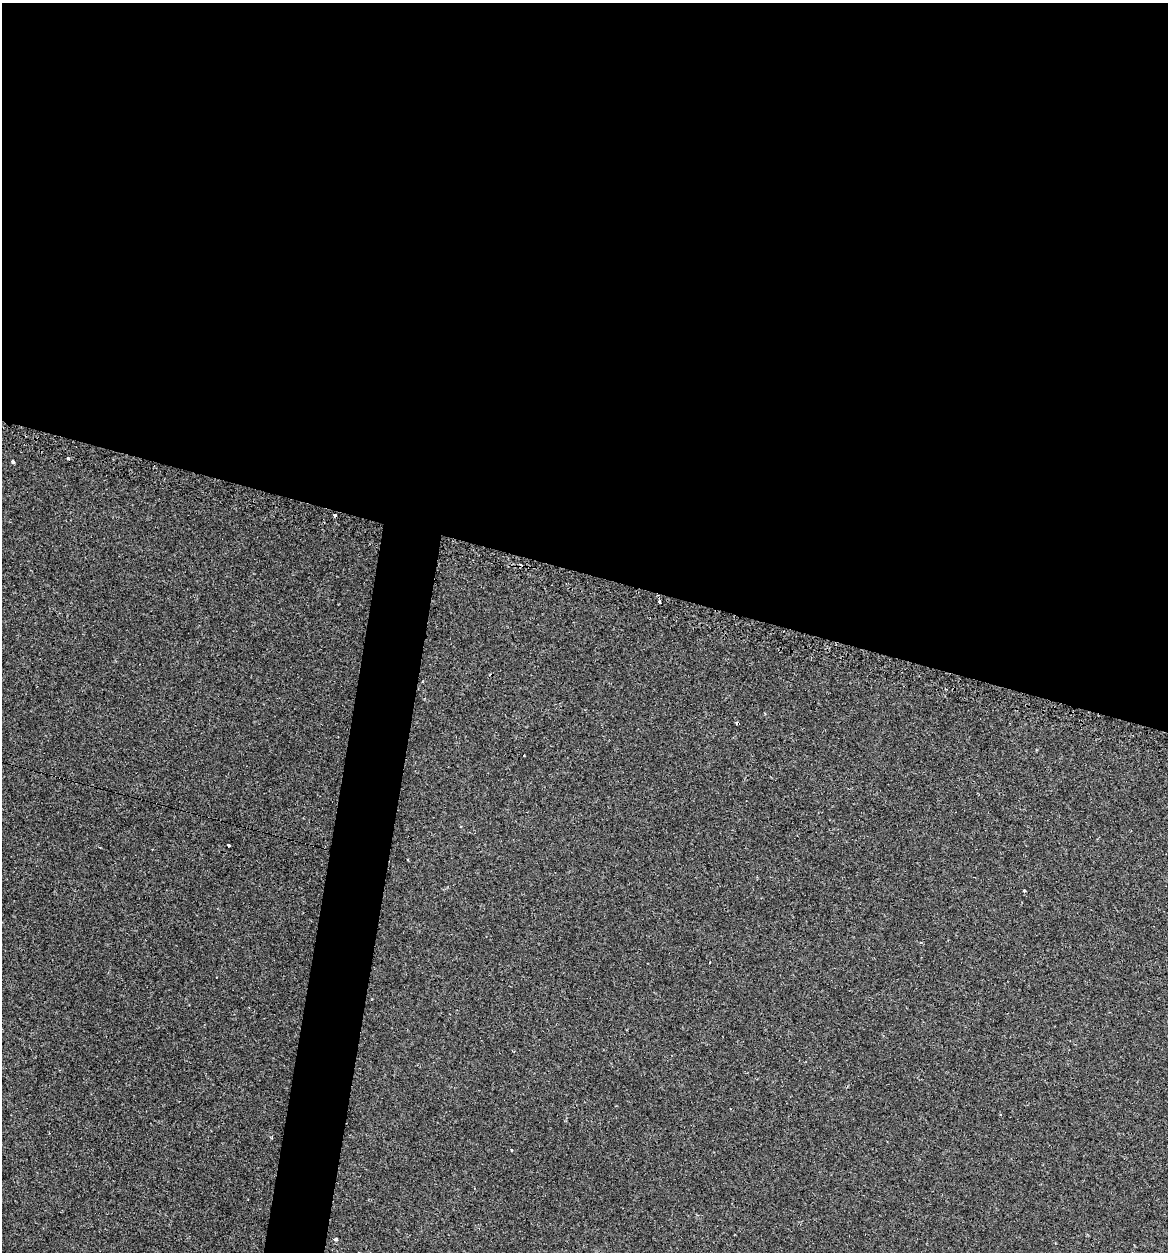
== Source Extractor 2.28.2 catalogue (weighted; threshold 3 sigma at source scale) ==
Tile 3 of 4 x 4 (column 3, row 1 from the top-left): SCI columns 2456-3621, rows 3783-5032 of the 5031 x 5032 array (HDU 1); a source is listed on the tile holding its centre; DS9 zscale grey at full resolution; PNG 1170 x 1254 px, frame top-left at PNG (2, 3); no overlay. Shown black and unused: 49% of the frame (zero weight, under 2 of 3 exposures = <1% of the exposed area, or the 3 px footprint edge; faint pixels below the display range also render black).
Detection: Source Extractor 2.28.2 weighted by HDU 2 'WHT'; one run over the whole footprint, this tile lists its part. Background 0.0939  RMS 0.006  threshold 0.0269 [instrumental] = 3 sigma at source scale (4.5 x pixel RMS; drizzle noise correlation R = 1.50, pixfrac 1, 0.05/0.05 arcsec/px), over >= 5 px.
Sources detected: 10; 4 cosmic-ray / hot-pixel residue — not listed; the other 6 listed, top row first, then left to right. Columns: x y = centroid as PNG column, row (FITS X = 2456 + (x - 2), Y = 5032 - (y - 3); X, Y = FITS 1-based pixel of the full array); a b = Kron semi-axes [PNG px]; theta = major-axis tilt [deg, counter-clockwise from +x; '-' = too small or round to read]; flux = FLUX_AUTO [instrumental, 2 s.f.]
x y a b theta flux
68 458 3 3 - 1
13 462 4 3 - 1.2
659 602 3 3 - 1
228 845 3 3 - 2.6
1025 891 3 3 - 2.2
335 1239 4 3 - 10